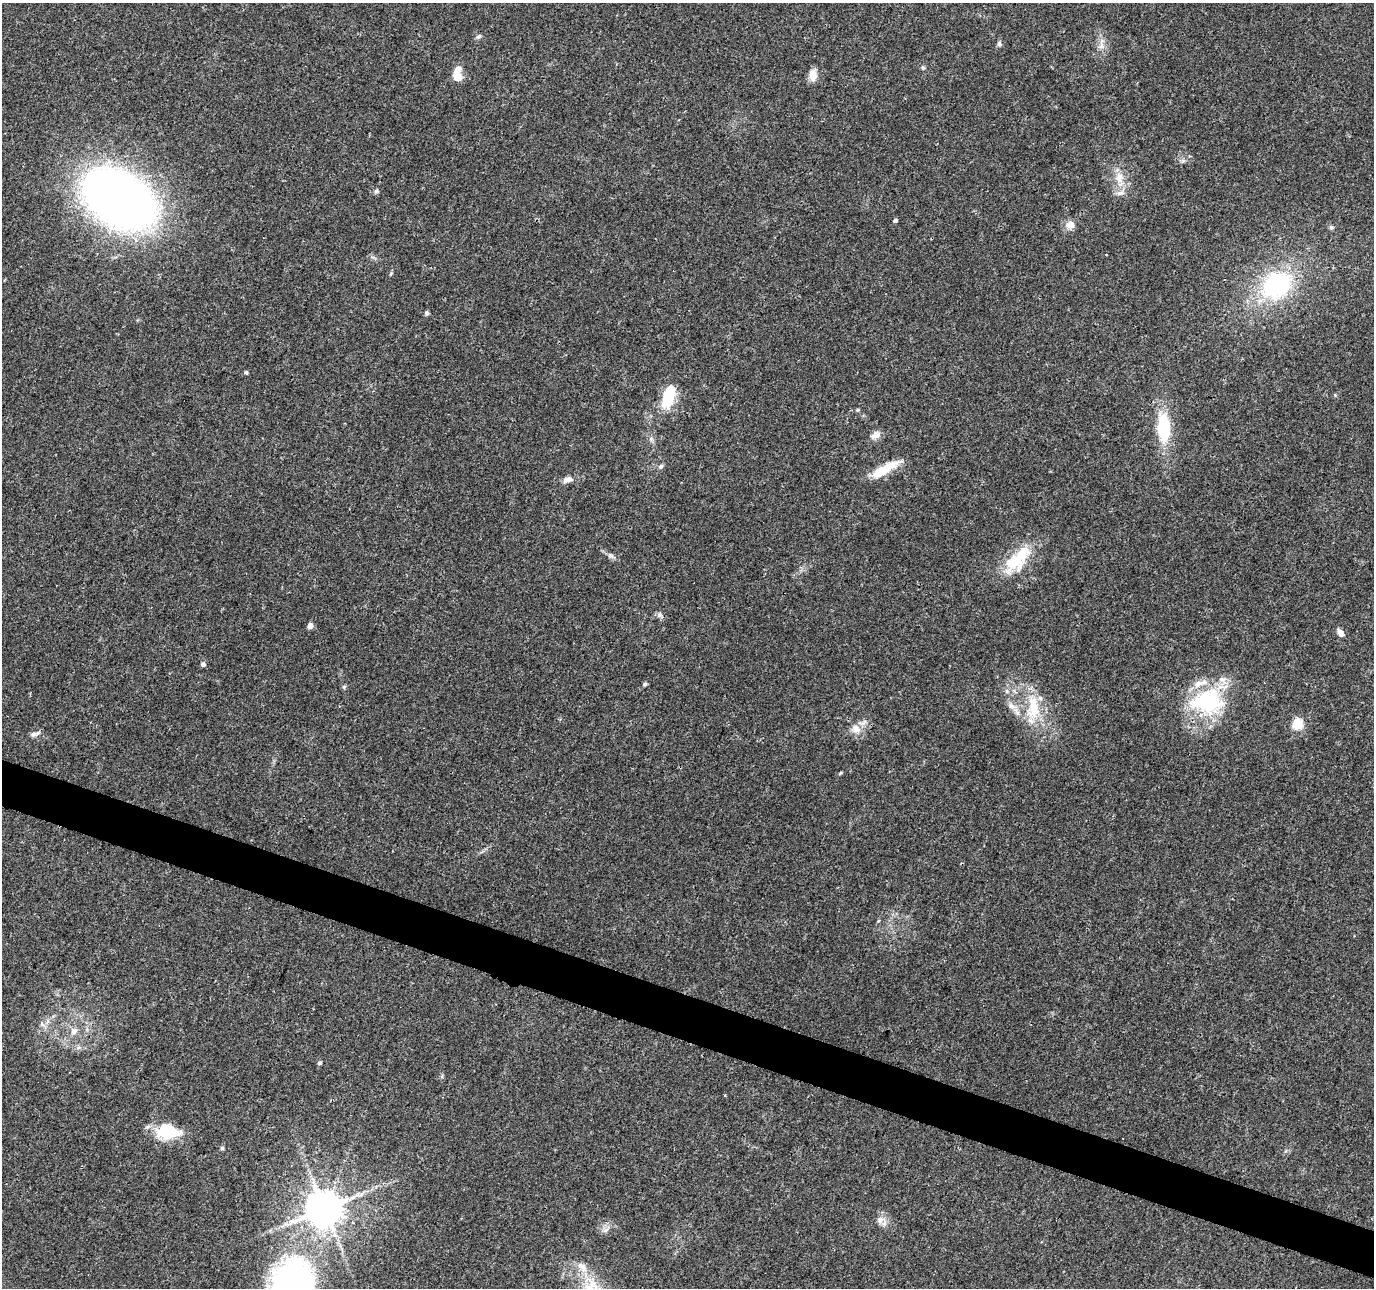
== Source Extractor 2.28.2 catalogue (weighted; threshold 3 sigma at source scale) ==
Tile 6 of 4 x 4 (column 2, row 2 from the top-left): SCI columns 1378-2749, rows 2792-4077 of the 5505 x 5644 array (HDU 1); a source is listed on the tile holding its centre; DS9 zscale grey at full resolution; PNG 1376 x 1290 px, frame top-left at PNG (2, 3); no overlay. Shown black and unused: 4% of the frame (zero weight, under 3 of 4 exposures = <1% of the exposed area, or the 3 px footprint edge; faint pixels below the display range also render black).
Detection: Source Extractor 2.28.2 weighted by HDU 2 'WHT'; one run over the whole footprint, this tile lists its part. Background 0.0464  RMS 0.0039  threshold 0.0174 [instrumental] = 3 sigma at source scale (4.5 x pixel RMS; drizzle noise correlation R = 1.50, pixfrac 1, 0.0396/0.0396 arcsec/px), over >= 5 px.
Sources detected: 54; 1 inside a brighter object's white glare — not listed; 5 inside a brighter listed object's ellipse — not listed separately; the other 48 listed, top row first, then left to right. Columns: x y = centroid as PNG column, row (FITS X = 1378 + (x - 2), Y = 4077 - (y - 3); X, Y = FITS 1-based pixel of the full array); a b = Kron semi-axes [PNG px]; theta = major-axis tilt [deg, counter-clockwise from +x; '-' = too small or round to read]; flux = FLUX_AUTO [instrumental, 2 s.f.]
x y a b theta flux
478 36 9 5 40 0.78
999 44 7 6 - 0.9
1101 46 9 7 69 2
923 68 6 4 -19 0.51
813 75 14 9 -88 3.5
457 77 9 7 -48 5.4
1119 178 15 11 -84 5
376 191 7 6 - 0.77
120 199 47 31 -33 410
895 220 4 4 - 0.94
1070 225 9 8 - 3.5
1331 227 6 5 - 0.65
1276 285 37 28 37 46
427 313 6 5 - 0.77
246 372 5 4 - 0.52
668 398 25 11 74 16
858 410 5 4 - 0.47
1164 428 29 13 -88 21
876 435 14 9 42 2.4
661 466 7 6 - 0.98
888 467 35 11 30 9
567 480 14 7 12 2.2
611 556 13 6 -31 1.5
1015 561 46 21 47 18
660 615 8 7 - 1.2
310 626 5 5 - 2.6
1340 632 10 6 -50 1.9
203 664 5 5 - 1.3
645 684 5 4 - 0.71
344 687 6 4 -73 0.54
1007 691 7 4 -72 0.67
1207 701 42 29 4 37
1011 706 10 8 -41 2.6
1033 707 38 17 88 15
1297 724 5 5 - 28
856 729 13 11 -60 3.7
33 734 10 7 15 1.4
840 773 7 3 45 0.42
42 1024 8 5 -32 1.1
74 1031 9 8 - 2.4
319 1063 5 5 - 0.77
725 1095 3 3 - 0.4
165 1130 26 21 54 12
222 1148 5 4 - 0.77
324 1209 10 10 - 1100
880 1220 11 9 53 2.4
606 1230 9 4 37 1.1
582 1267 16 9 -34 3.8